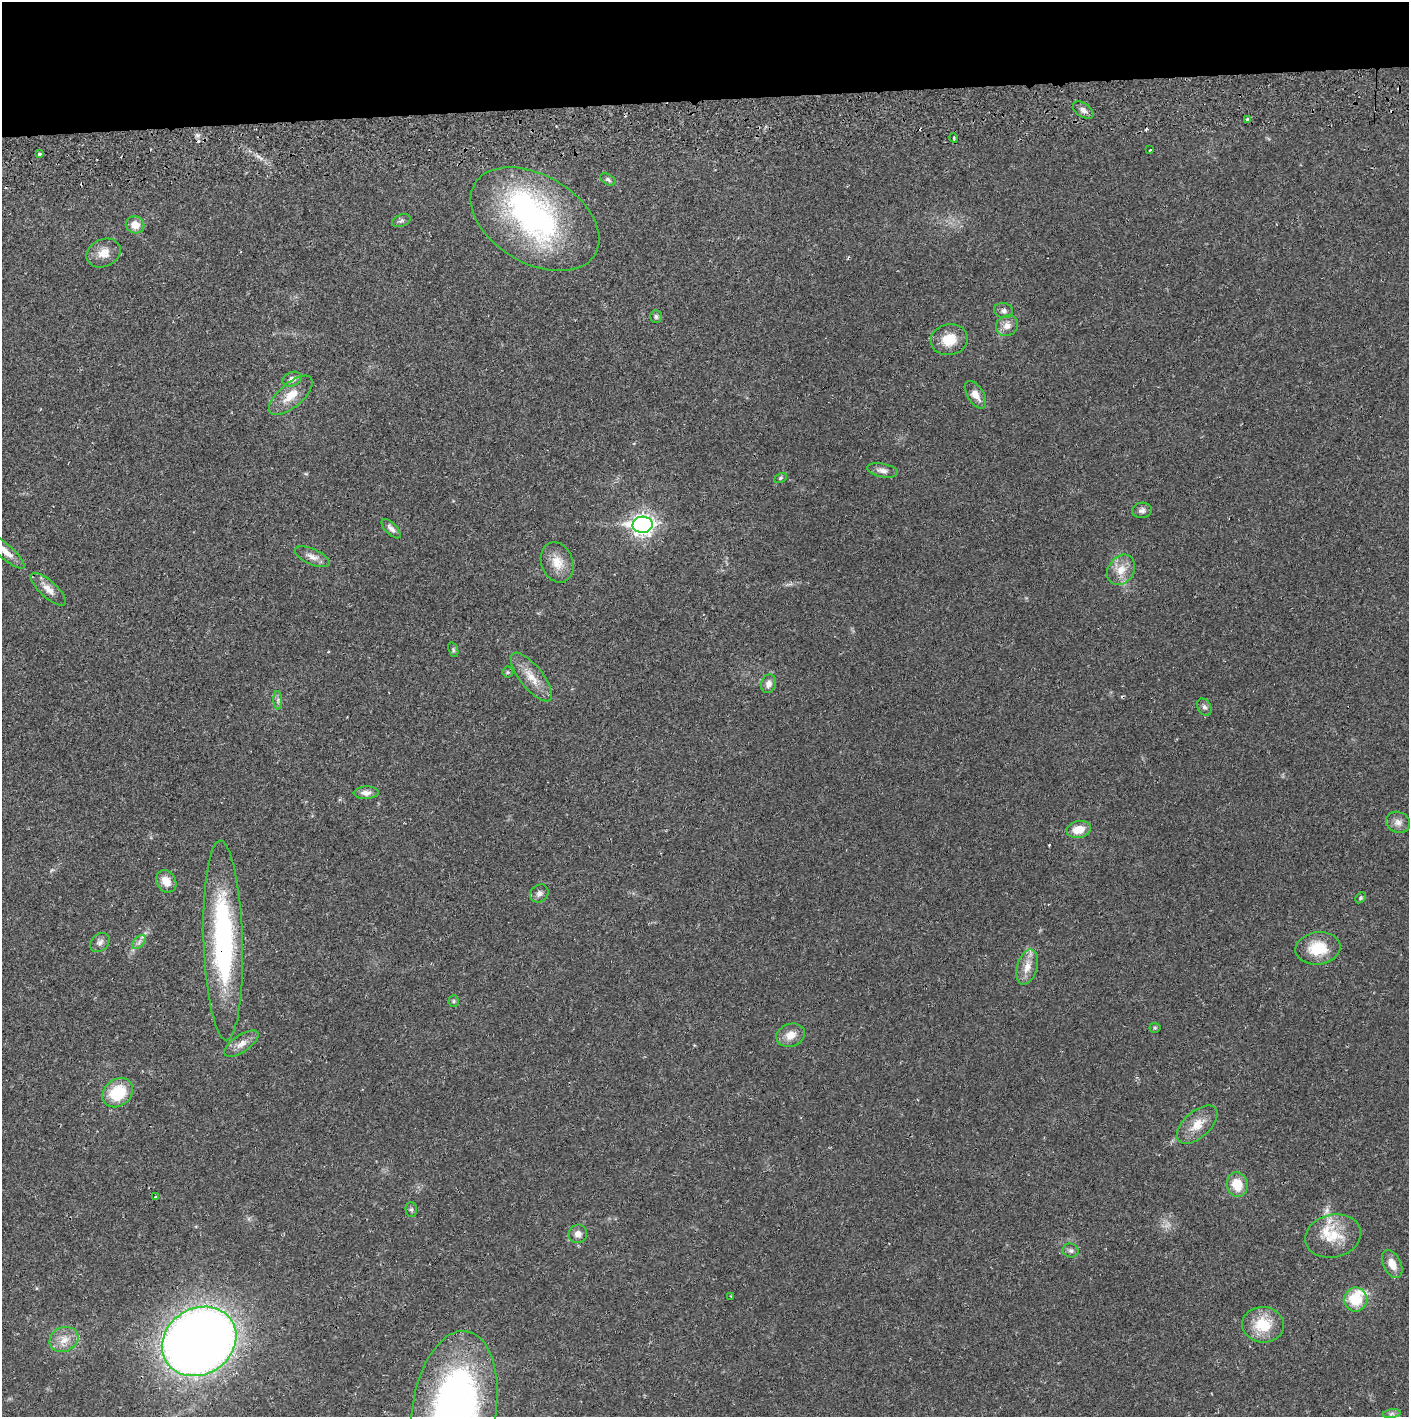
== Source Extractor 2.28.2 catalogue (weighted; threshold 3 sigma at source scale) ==
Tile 2 of 3 x 3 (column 2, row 1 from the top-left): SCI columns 1410-2816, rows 2886-4300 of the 4229 x 4358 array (HDU 1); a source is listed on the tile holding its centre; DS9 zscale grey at full resolution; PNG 1411 x 1419 px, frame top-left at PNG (2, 2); each listed source drawn as its Kron ellipse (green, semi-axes under 4 px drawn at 4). Shown black and unused: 7% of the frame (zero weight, under 2 of 3 exposures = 3% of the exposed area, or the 3 px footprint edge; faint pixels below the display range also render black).
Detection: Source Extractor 2.28.2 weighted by HDU 2 'WHT'; one run over the whole footprint, this tile lists its part. Background 0.0217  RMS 0.0035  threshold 0.0158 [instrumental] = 3 sigma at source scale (4.5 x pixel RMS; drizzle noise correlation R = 1.50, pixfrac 1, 0.05/0.05 arcsec/px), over >= 5 px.
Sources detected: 72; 1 inside a brighter object's white glare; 5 cosmic-ray / hot-pixel residue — neither listed nor drawn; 2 inside a brighter listed object's ellipse — not listed separately; the other 64 listed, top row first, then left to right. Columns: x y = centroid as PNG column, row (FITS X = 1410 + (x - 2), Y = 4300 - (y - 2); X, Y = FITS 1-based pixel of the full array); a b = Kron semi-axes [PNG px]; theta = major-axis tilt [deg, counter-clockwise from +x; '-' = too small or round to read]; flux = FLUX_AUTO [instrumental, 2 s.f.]
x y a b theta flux
1083 110 11 6 -35 1.7
1247 119 3 3 - 0.6
954 138 5 3 - 0.37
1150 150 3 2 - 0.28
39 154 3 3 - 3.2
608 180 8 5 -32 0.81
535 219 70 44 -30 81
401 221 10 6 22 0.93
135 225 9 8 - 3.9
104 253 18 13 25 4.1
1004 311 9 7 -11 1.3
656 317 6 6 - 0.72
1007 326 11 10 - 2.7
949 340 18 15 11 6.9
292 379 10 7 22 2.4
291 395 27 12 40 6.2
976 395 15 8 -58 3.2
882 470 15 6 -11 1.9
780 478 7 4 28 0.51
1142 510 10 7 10 1.3
643 525 10 8 3 180
391 529 12 5 -46 1.4
5 551 25 7 -41 3.3
312 557 19 8 -24 2.6
557 562 20 16 -70 5.9
1121 570 16 12 53 4.8
48 589 22 8 -42 3.3
453 650 8 4 -72 0.59
508 672 5 5 - 0.52
531 677 29 11 -52 6.1
768 684 9 7 72 2
278 700 9 3 -86 0.87
1204 707 9 6 -60 1.1
366 793 12 6 1 2
1398 822 12 10 -22 2.3
1079 829 12 8 11 5.3
166 881 12 9 -59 3.6
539 893 10 8 40 1.4
1361 898 6 4 43 0.57
223 940 100 19 -88 67
100 942 11 8 43 1.6
139 942 8 5 46 1.3
1318 948 22 16 7 10
1027 967 18 10 74 4.1
454 1001 6 5 - 0.58
1155 1028 5 5 - 0.45
791 1035 14 11 20 4
241 1044 20 8 34 3
118 1093 16 13 39 14
1197 1125 24 13 42 5.8
1237 1184 12 10 -75 7.1
155 1197 3 3 - 0.91
411 1209 7 6 - 0.74
578 1234 9 9 - 2
1333 1236 28 21 13 11
1071 1250 8 7 - 0.99
1392 1264 15 9 -64 4
731 1296 3 3 - 0.36
1356 1299 12 12 - 10
1263 1325 21 17 -6 11
64 1339 15 12 25 4.1
199 1341 39 33 32 480
454 1408 78 42 81 150
1392 1414 9 4 9 0.78
Overlapping masked pixels (flux is a lower limit): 1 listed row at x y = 223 940
Isophote crosses this tile's border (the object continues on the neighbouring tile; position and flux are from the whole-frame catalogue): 2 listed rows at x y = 5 551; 454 1408